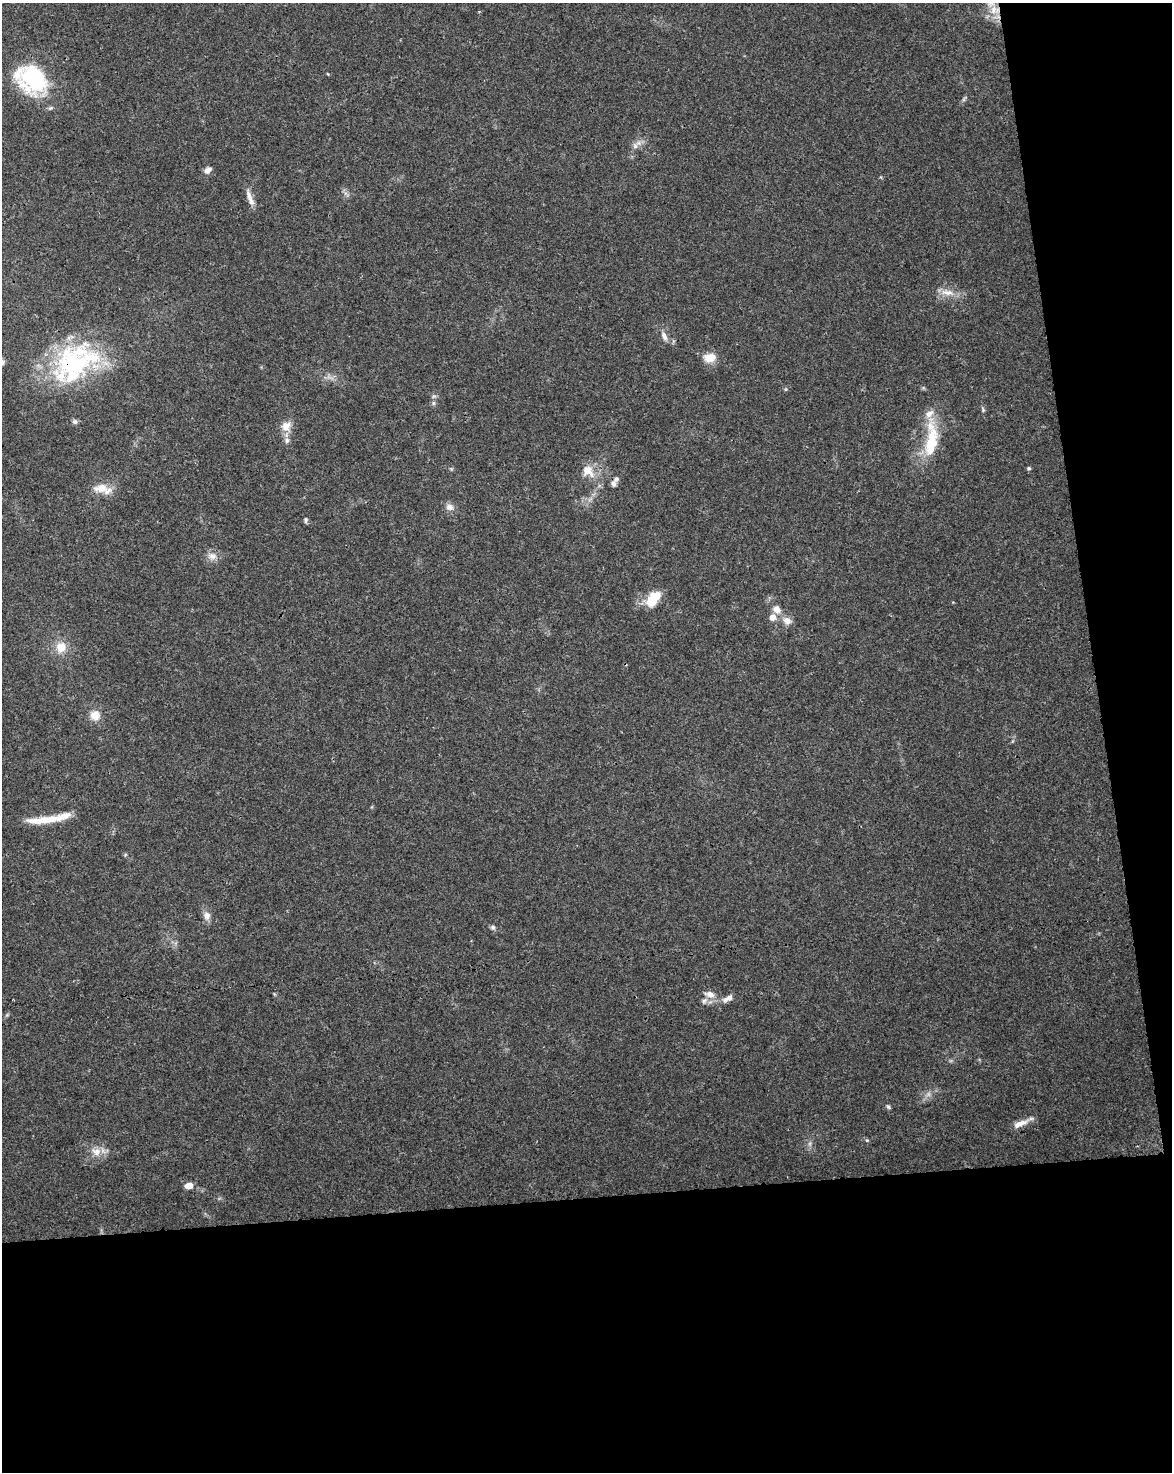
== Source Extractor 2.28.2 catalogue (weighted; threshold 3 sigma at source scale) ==
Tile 12 of 4 x 3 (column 4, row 3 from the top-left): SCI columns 3565-4734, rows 68-1537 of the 4791 x 4502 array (HDU 1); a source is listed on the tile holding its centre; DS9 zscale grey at full resolution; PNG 1174 x 1474 px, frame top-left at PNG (2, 3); no overlay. Shown black and unused: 25% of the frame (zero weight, under 3 of 4 exposures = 5% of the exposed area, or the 3 px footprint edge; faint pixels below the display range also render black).
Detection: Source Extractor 2.28.2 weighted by HDU 2 'WHT'; one run over the whole footprint, this tile lists its part. Background 0.0306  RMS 0.0036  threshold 0.0162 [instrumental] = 3 sigma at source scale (4.5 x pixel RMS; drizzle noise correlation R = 1.50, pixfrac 1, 0.0396/0.0396 arcsec/px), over >= 5 px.
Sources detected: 54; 1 too faint to see at this stretch — not listed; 9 inside a brighter listed object's ellipse — not listed separately; the other 44 listed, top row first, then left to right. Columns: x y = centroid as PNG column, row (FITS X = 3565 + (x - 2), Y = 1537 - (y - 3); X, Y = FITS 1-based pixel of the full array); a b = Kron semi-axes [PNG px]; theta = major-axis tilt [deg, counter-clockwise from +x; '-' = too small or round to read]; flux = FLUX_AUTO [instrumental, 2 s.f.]
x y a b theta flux
995 10 16 12 -16 5.8
328 74 4 3 - 0.31
33 79 36 30 -54 34
964 99 10 4 57 0.73
635 146 9 8 - 1.6
207 170 10 7 40 1.9
346 194 11 4 -36 0.9
249 195 18 7 -74 2.5
947 292 21 8 -8 4.1
664 336 12 6 -67 1.9
710 357 17 12 8 4.5
74 363 66 40 30 56
786 389 6 4 90 0.45
433 403 6 5 - 0.74
983 410 7 5 -71 0.63
75 422 7 6 - 0.89
286 426 14 13 - 4.1
287 440 8 7 - 1.5
931 442 47 22 89 15
1029 468 5 4 - 0.58
588 471 20 15 -43 5.7
613 483 7 6 - 1.4
102 488 19 11 3 5.9
450 507 10 8 -20 2.1
306 520 7 5 90 0.81
212 556 14 9 -18 2.6
653 599 20 11 55 8.6
776 609 10 8 -48 2.8
772 617 7 7 - 2.6
787 621 12 10 -29 2.7
61 647 15 13 77 5.2
95 715 10 10 - 4.6
45 820 45 9 6 8.9
207 915 11 9 -73 2.3
493 927 7 6 - 0.96
710 994 14 8 -13 3
729 998 11 7 25 1.8
7 1015 6 4 44 0.51
888 1107 7 4 -45 0.62
1020 1124 23 7 22 3.5
867 1140 5 4 - 0.49
810 1144 7 4 -72 0.77
96 1151 15 11 -17 4
189 1186 9 6 9 2.9
Overlapping masked pixels (flux is a lower limit): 2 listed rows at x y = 995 10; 74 363